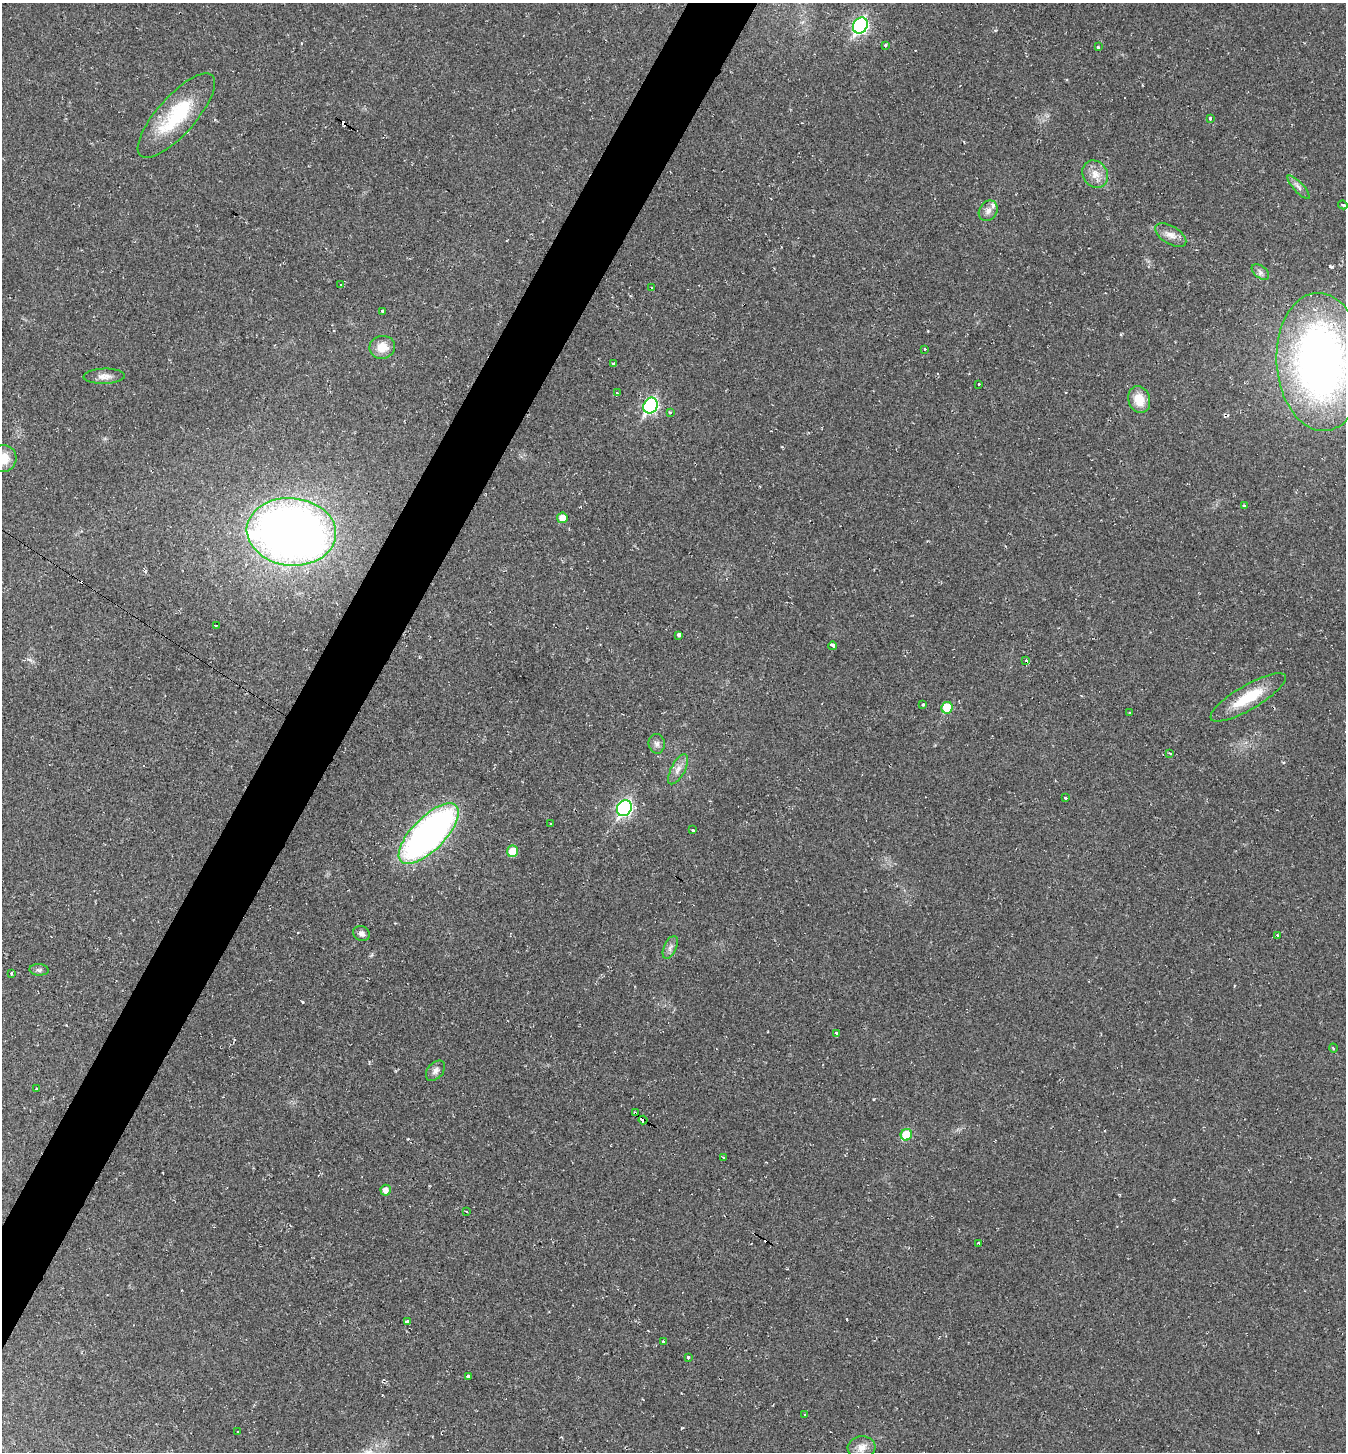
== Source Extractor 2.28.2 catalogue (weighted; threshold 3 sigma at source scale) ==
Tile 7 of 4 x 4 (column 3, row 2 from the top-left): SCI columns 2975-4318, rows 2901-4350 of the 5808 x 5800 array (HDU 1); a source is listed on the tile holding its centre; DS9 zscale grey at full resolution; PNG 1348 x 1454 px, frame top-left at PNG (2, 3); each listed source drawn as its Kron ellipse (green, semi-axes under 4 px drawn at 4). Shown black and unused: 5% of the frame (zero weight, under 2 of 3 exposures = <1% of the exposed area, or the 3 px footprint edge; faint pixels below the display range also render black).
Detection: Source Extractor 2.28.2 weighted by HDU 2 'WHT'; one run over the whole footprint, this tile lists its part. Background 0.0201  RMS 0.0059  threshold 0.0266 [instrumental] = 3 sigma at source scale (4.5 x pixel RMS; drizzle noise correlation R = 1.50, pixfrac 1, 0.05/0.05 arcsec/px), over >= 5 px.
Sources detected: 81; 1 inside a brighter object's white glare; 10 cosmic-ray / hot-pixel residue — neither listed nor drawn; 2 inside a brighter listed object's ellipse — not listed separately; the other 68 listed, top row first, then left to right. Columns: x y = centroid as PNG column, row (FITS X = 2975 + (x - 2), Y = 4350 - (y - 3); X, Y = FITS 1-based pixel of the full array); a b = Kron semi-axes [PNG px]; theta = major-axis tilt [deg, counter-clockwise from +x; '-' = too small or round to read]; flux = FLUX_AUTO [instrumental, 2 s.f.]
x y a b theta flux
860 25 8 7 - 130
885 45 3 3 - 1.5
1098 47 3 3 - 1.3
176 116 54 19 48 39
1210 119 3 3 - 2.1
1095 174 14 12 -55 6.3
1299 187 15 5 -47 2.5
1343 205 5 3 - 4.5
988 211 11 8 56 3.5
1171 235 17 9 -31 4.8
1260 272 10 6 -39 2
341 284 4 3 - 0.65
652 288 4 2 - 0.83
382 311 3 3 - 3.5
382 347 13 11 11 8.3
924 349 3 3 - 1.4
1321 362 69 44 -86 350
613 364 3 3 - 1.8
104 376 20 7 2 4.2
979 384 3 2 - 0.77
617 393 3 3 - 1.9
1139 400 13 10 -72 10
651 406 8 7 - 100
670 413 4 3 - 0.82
3 458 13 13 - 11
1244 506 3 3 - 5
562 518 5 5 - 5.5
291 532 45 34 -6 510
216 625 3 2 - 0.83
679 635 3 3 - 9.6
833 646 4 3 - 69
1026 660 3 3 - 2
1248 697 43 12 30 23
923 704 3 3 - 1.5
947 708 6 5 - 16
1130 713 3 2 - 0.44
657 744 10 8 -83 2.3
1170 753 3 3 - 1.1
678 769 16 7 62 4.1
1065 798 4 3 - 1.7
624 808 8 7 - 130
551 824 3 2 - 0.57
693 830 3 3 - 2.3
429 834 39 16 46 230
512 851 6 5 - 12
361 934 8 7 - 2.4
1278 936 3 3 - 1.9
670 947 12 6 66 2.3
39 970 9 6 -3 1.4
11 974 3 3 - 2.1
836 1033 3 3 - 2.3
1333 1048 4 3 - 0.49
435 1071 12 7 49 2.7
37 1088 3 3 - 1.8
635 1113 4 3 - 1.3
643 1120 4 3 - 18
906 1135 6 5 - 20
723 1158 3 3 - 1.7
386 1190 5 5 - 3.3
466 1211 3 2 - 0.65
979 1243 3 3 - 4.3
407 1322 4 3 - 15
664 1341 3 3 - 2.1
688 1357 3 3 - 1.9
468 1376 3 3 - 2
804 1414 3 3 - 1.8
238 1431 3 2 - 0.39
862 1447 14 11 4 5.3
Overlapping masked pixels (flux is a lower limit): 2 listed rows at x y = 635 1113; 643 1120
Isophote crosses this tile's border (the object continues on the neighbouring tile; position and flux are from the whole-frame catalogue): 2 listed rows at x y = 1321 362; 3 458